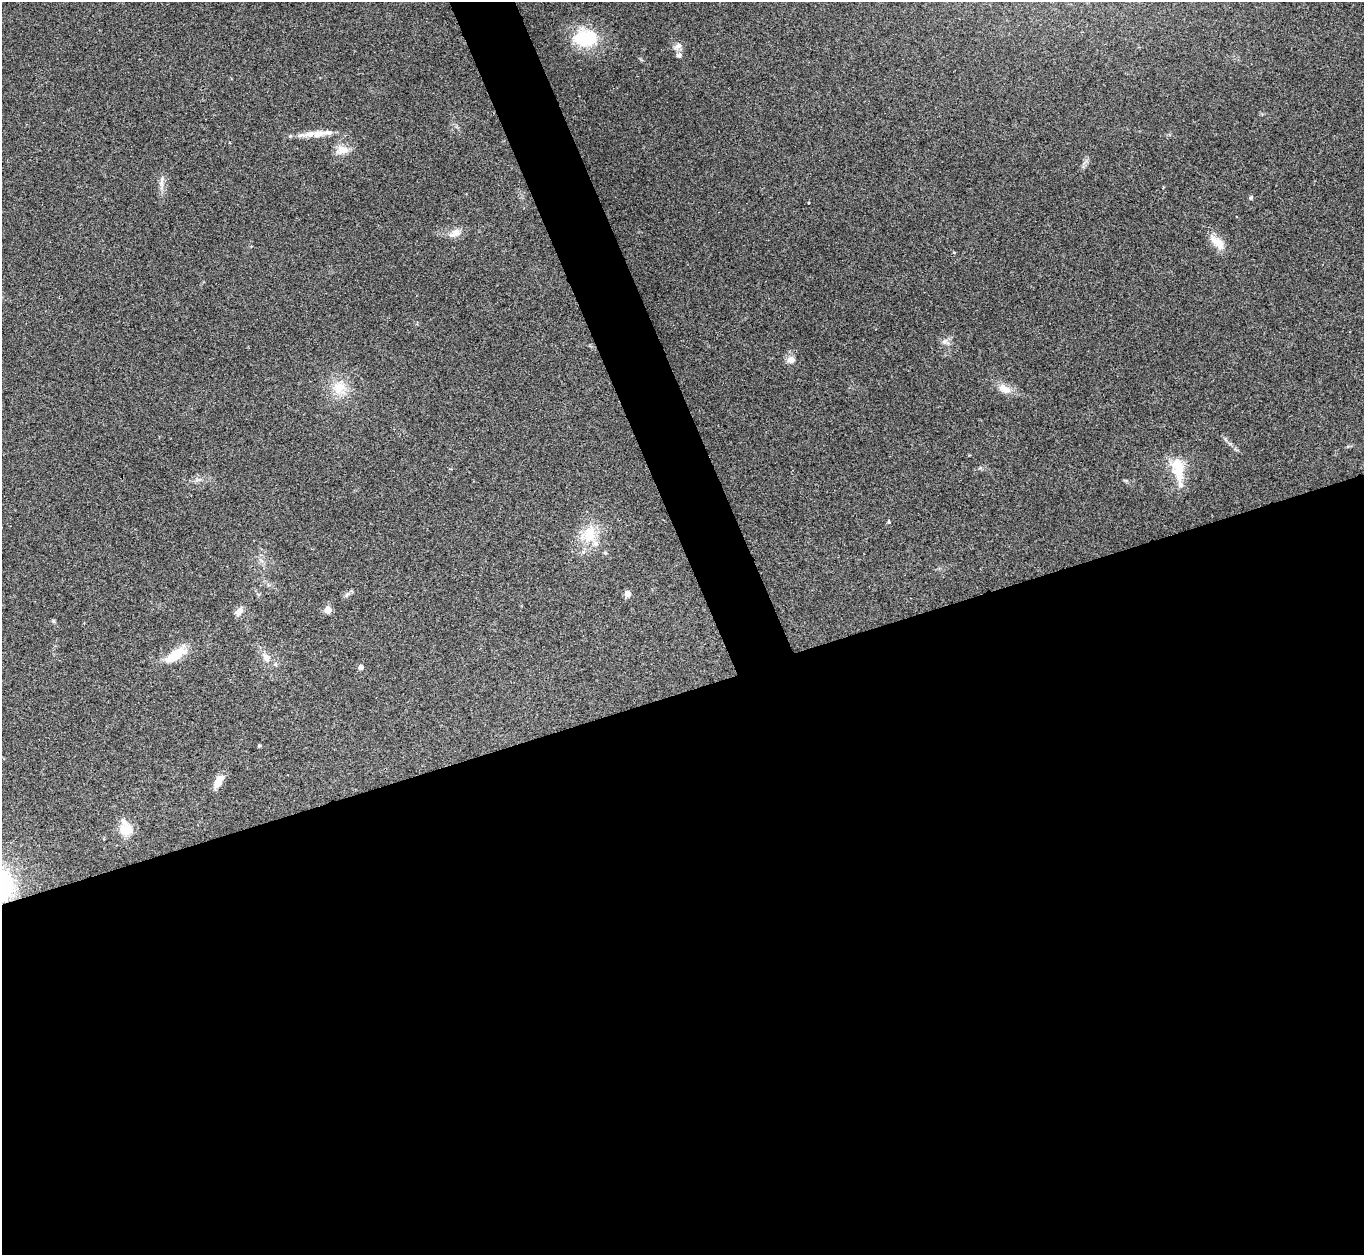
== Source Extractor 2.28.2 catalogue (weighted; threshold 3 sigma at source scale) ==
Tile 15 of 4 x 4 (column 3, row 4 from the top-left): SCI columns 2729-4090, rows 280-1532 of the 5455 x 5442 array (HDU 1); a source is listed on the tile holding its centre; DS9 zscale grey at full resolution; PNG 1366 x 1257 px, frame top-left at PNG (2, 2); no overlay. Shown black and unused: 48% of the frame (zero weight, under 3 of 4 exposures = <1% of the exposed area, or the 3 px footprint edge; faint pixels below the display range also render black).
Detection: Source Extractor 2.28.2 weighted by HDU 2 'WHT'; one run over the whole footprint, this tile lists its part. Background 0.112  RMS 0.0058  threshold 0.0263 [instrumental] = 3 sigma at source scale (4.5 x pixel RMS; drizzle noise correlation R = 1.50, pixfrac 1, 0.05/0.05 arcsec/px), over >= 5 px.
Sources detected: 31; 1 inside a brighter object's white glare — not listed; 2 inside a brighter listed object's ellipse — not listed separately; the other 28 listed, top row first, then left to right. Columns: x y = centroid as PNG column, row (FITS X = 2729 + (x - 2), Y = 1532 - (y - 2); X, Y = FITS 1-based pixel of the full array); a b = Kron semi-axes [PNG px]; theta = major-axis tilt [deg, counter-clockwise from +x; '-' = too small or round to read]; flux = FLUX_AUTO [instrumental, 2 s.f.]
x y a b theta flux
587 40 27 20 12 26
678 46 13 7 39 2.8
679 55 8 7 - 1.8
319 134 24 10 9 8.1
342 150 16 12 -6 6.4
162 181 21 5 86 3.5
1251 197 5 5 - 1.1
455 233 20 9 25 5
1217 242 24 11 -43 7.9
944 341 9 6 42 2.2
791 359 10 9 - 3.7
339 388 20 16 32 12
1004 389 18 10 -30 6.2
1178 469 30 15 -78 18
889 522 4 4 - 0.69
589 534 27 19 64 17
605 553 5 4 - 0.79
347 594 11 5 45 1.6
628 594 5 5 - 6.9
328 610 5 5 - 13
239 611 12 7 46 3.5
53 621 6 4 -45 0.8
175 655 24 9 34 17
266 658 11 9 -63 4.1
361 667 4 4 - 3.5
259 746 4 3 - 0.76
218 781 15 8 61 7
126 830 16 16 - 9